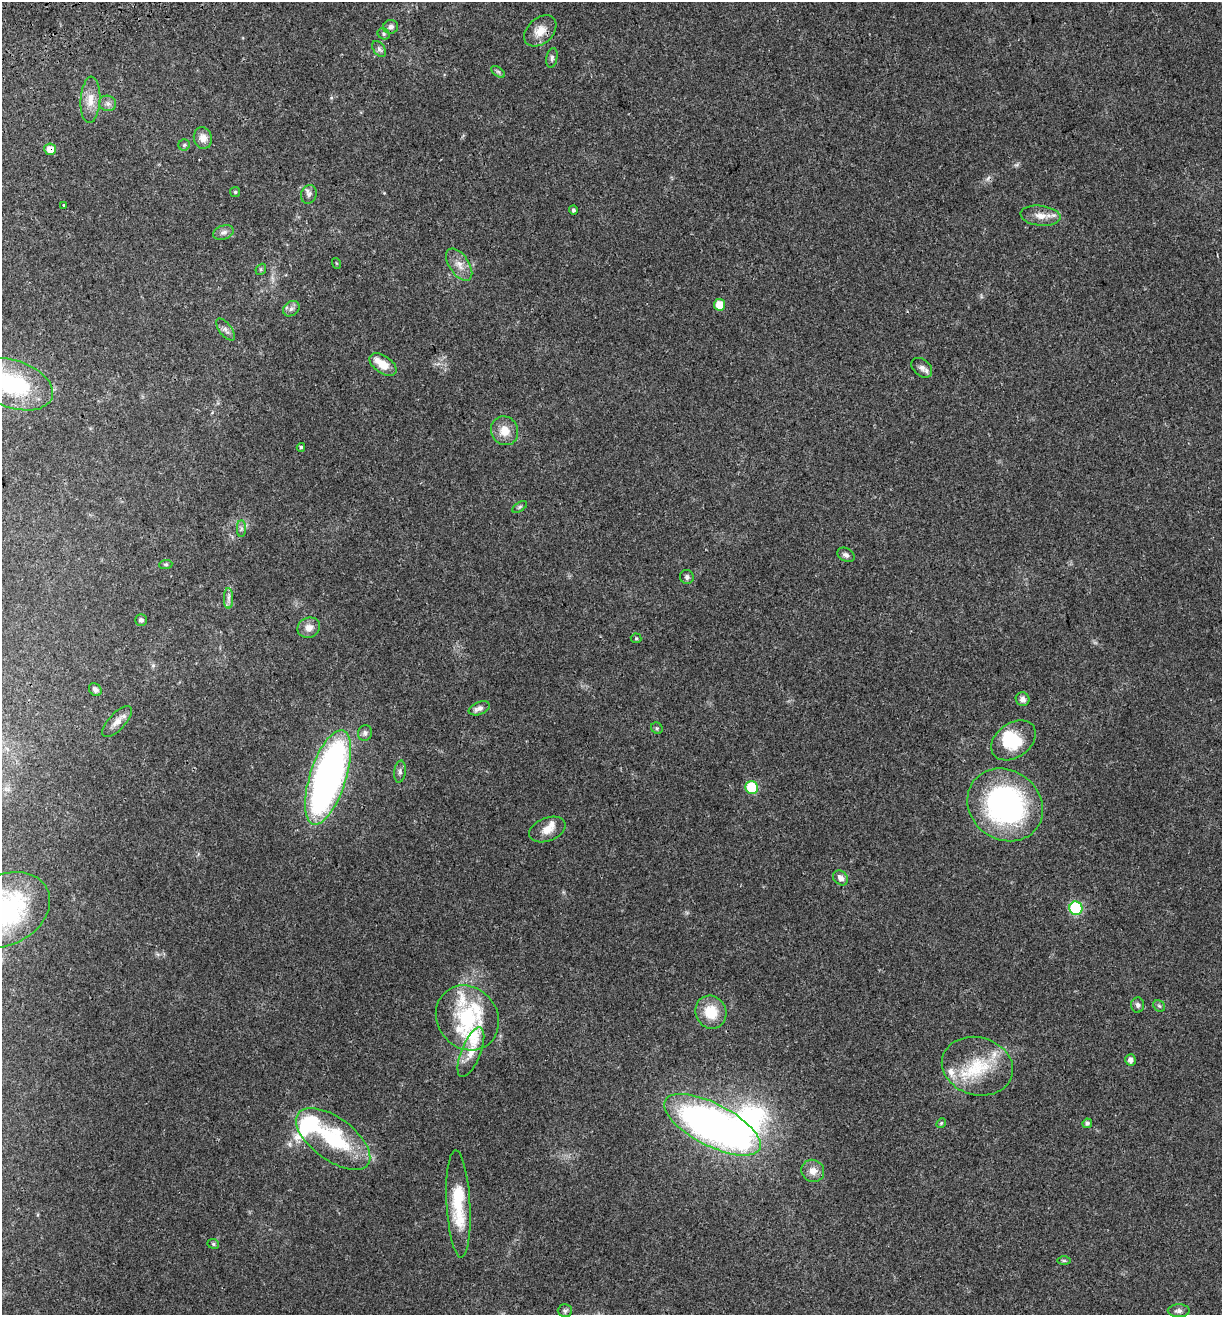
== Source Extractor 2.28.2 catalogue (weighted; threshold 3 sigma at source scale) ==
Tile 11 of 4 x 4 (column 3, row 3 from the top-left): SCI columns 2673-3892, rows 1427-2739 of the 5296 x 5479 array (HDU 1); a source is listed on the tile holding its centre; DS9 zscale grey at full resolution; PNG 1224 x 1317 px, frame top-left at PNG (2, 2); each listed source drawn as its Kron ellipse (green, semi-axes under 4 px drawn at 4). Shown black and unused: <1% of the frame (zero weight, under 3 of 4 exposures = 9% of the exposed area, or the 3 px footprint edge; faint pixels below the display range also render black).
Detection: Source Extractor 2.28.2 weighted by HDU 2 'WHT'; one run over the whole footprint, this tile lists its part. Background 0.0359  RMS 0.0032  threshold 0.0144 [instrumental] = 3 sigma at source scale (4.5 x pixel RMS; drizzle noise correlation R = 1.50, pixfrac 1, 0.0396/0.0396 arcsec/px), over >= 5 px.
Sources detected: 81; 2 inside a brighter object's white glare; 1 cosmic-ray / hot-pixel residue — neither listed nor drawn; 9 inside a brighter listed object's ellipse — not listed separately; the other 69 listed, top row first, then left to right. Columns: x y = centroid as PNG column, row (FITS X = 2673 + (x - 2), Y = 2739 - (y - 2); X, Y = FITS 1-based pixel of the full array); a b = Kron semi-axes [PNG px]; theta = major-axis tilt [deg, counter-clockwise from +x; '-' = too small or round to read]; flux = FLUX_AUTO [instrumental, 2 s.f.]
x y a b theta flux
391 27 7 7 - 1.2
540 31 18 12 42 4.2
384 34 6 5 - 0.61
379 49 9 5 -52 0.88
552 58 10 5 79 0.8
498 72 8 4 -37 0.57
90 100 23 10 87 4.1
108 103 8 7 - 1.2
203 138 11 9 -77 2.5
184 145 6 5 - 0.52
50 149 6 5 - 3.2
235 192 5 5 - 0.45
309 194 9 7 71 1.3
64 205 4 3 - 1.6
573 210 5 4 - 0.58
1040 216 20 10 -7 3.5
223 232 11 7 18 1.2
336 263 5 3 - 0.27
459 265 18 9 -55 3
261 269 6 4 47 0.43
720 305 6 5 - 5.4
291 309 9 7 38 1.2
225 330 13 6 -52 1.3
383 365 15 8 -34 4.3
922 368 12 8 -41 1.4
13 384 41 24 -19 27
505 431 14 13 - 4.2
301 447 4 3 - 0.55
520 507 8 4 34 0.54
241 529 8 4 90 0.75
846 555 9 6 -31 1
166 564 7 4 5 0.49
687 577 7 6 - 0.81
228 598 10 4 -90 1.1
141 620 6 5 - 0.87
309 628 11 10 - 2.3
636 638 5 5 - 0.41
95 690 7 5 -47 0.83
1023 699 7 6 - 1.4
479 708 11 6 21 1.3
117 722 20 8 47 2.5
657 728 6 5 - 0.5
365 733 8 7 - 0.92
1014 740 24 17 36 12
400 772 11 5 83 1
328 777 49 18 72 130
752 787 6 6 - 17
1005 805 39 34 -37 67
547 829 19 11 21 3.5
841 878 8 6 -45 1.4
1076 908 7 6 - 32
5 910 47 35 28 44
1138 1005 7 6 - 0.84
1159 1006 6 5 - 0.56
711 1012 17 15 -65 7.4
467 1018 34 30 -52 21
471 1052 26 9 68 4.3
1130 1060 6 5 - 1.3
977 1066 36 29 -16 17
941 1123 5 4 - 0.39
1087 1123 5 5 - 0.76
712 1125 53 21 -27 150
333 1139 43 21 -36 26
813 1171 11 11 - 2.5
458 1204 54 12 -87 14
213 1244 6 4 -24 0.52
1064 1261 7 4 0 0.45
565 1310 7 6 - 0.74
1179 1311 11 6 1 1.1
Overlapping masked pixels (flux is a lower limit): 1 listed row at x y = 50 149
Isophote crosses this tile's border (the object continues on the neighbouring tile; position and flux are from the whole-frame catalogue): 2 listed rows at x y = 13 384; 5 910